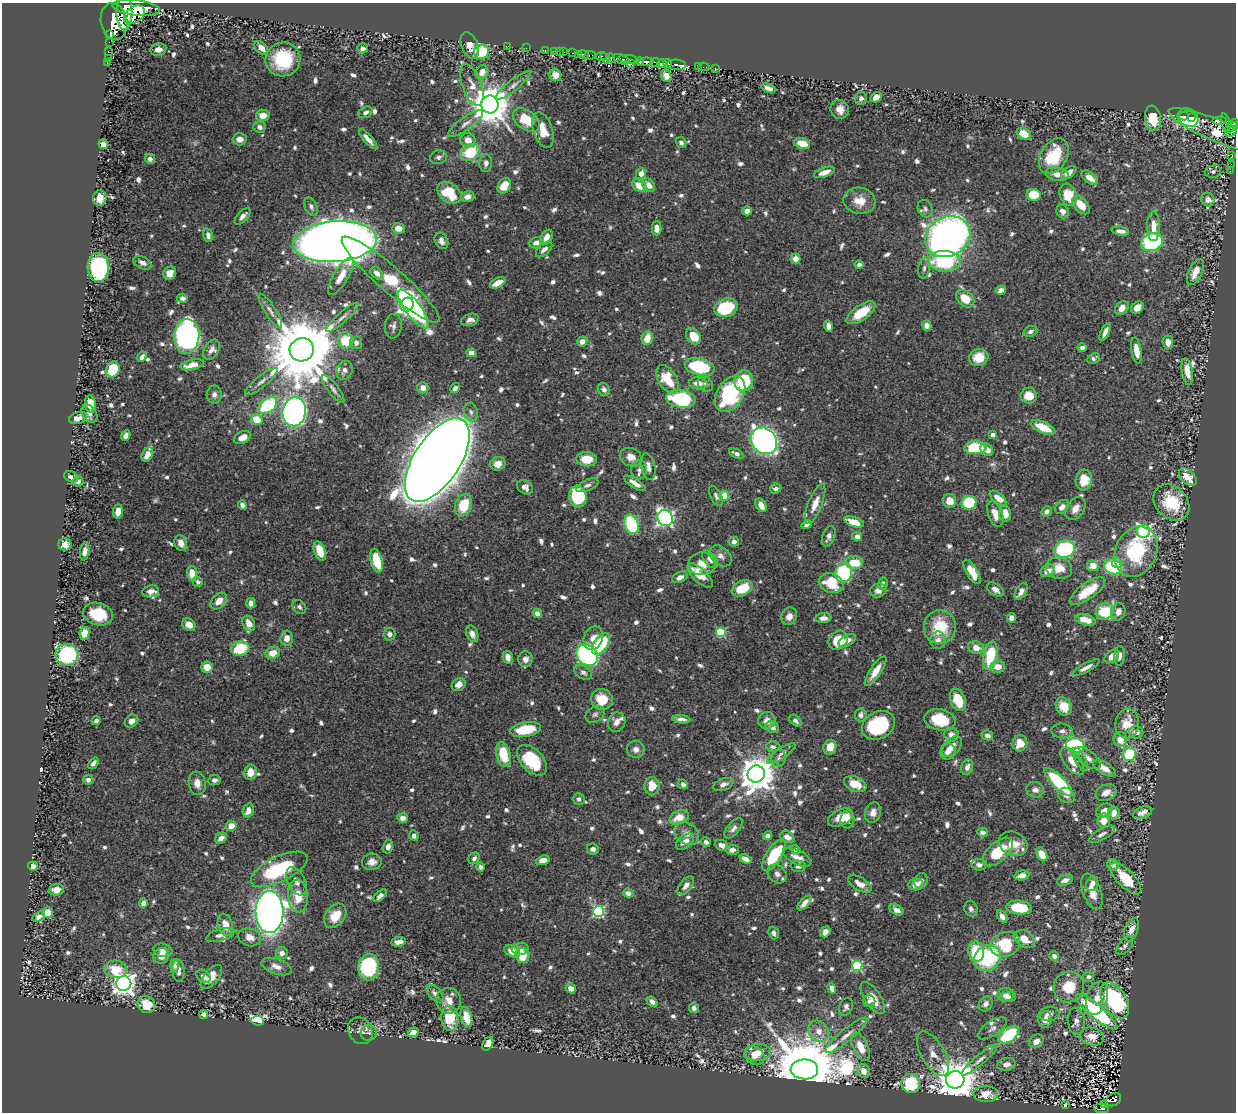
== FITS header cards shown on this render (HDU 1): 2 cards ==
NAXIS1  =                 1234
NAXIS2  =                 1110

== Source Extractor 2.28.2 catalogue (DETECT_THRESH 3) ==
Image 1234 x 1110 px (HDU 1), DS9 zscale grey, 1 PNG px = 1 image px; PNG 1238 x 1114 px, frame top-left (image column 1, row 1110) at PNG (2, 3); each listed source drawn as its Kron ellipse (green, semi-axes under 4 px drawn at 4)
Background 0.47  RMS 0.0098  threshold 0.0295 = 3 sigma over >= 5 px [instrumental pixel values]
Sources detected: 978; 1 with non-positive FLUX_AUTO (blend fragments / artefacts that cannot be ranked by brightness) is neither listed nor drawn; of the other 977, the 500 brightest by FLUX_AUTO listed and drawn (477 fainter detections omitted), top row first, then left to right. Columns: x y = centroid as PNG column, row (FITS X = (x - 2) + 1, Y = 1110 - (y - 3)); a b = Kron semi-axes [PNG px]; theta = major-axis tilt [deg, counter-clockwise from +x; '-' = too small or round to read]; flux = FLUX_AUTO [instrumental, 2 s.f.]
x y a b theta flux
136 8 24 7 -7 2600
124 13 17 8 90 2200
134 15 11 8 34 1400
114 21 18 13 -78 2300
110 35 2 2 - 6700
109 42 2 2 - 6.5
470 45 14 8 -67 8.5
508 46 2 2 - 3.8
261 48 8 5 -47 6.8
363 48 5 5 - 2.8
526 48 2 2 - 6.6
158 49 8 6 11 4.3
545 50 2 2 - 8
555 51 2 2 - 4.4
108 52 3 2 - 54
482 52 7 7 - 35
560 52 2 2 - 6.1
564 52 2 2 - 6.5
573 53 3 2 - 51
578 54 3 2 - 25
584 54 5 3 - 36
590 55 6 3 10 85
601 56 5 3 - 89
108 58 3 2 - 11
605 58 6 3 -54 77
610 58 5 3 - 150
283 59 17 16 - 38
621 59 9 4 -24 150
629 59 10 4 -8 140
640 61 4 3 - 180
107 62 4 2 - 36
646 62 7 4 6 310
655 62 5 3 - 160
630 63 4 3 - 49
667 63 4 3 - 220
662 64 5 4 - 320
676 65 9 5 -2 130
698 67 2 2 - 2.9
704 67 5 2 - 5.5
715 68 3 2 - 3.1
482 72 7 6 - 6.5
555 75 6 6 - 6.2
666 76 6 5 - 5.6
472 85 22 9 -71 7.5
513 85 22 5 38 4.2
768 88 7 4 -24 4.9
876 97 6 5 - 5.4
861 98 6 6 - 2.5
490 104 9 8 - 2300
840 109 9 9 - 6.7
366 112 7 5 30 2.4
263 116 7 6 - 8.1
1184 116 4 3 - 71
1192 117 3 3 - 46
1153 118 13 8 -81 20
1188 118 11 8 -36 120
526 120 15 9 -36 20
1219 121 7 3 0 150
1226 123 10 4 -76 190
466 124 21 6 36 5.3
1234 124 5 4 - 270
260 127 6 5 - 2.8
1231 128 7 3 32 190
543 130 18 9 -72 11
1217 131 52 11 -22 81
1231 132 6 4 33 200
1024 134 7 5 -29 10
240 139 7 6 - 4.8
368 139 13 4 -49 5.2
468 140 7 7 - 6.3
681 143 6 5 - 2.6
103 144 5 4 - 4
802 144 8 5 -17 10
470 152 10 8 36 33
1232 155 3 2 - 31
1054 156 19 13 59 31
439 157 8 7 - 2.6
150 159 5 5 - 3.3
486 163 8 6 86 3.1
1231 164 2 2 - 5
1213 171 8 6 8 2.4
1230 171 2 2 - 5.2
824 172 11 4 19 6.4
1069 173 9 5 36 5.2
641 174 6 5 - 4.9
1057 174 12 6 -9 6
1090 178 9 5 -36 7.1
649 185 7 5 -53 5.5
504 186 8 6 58 14
639 186 8 5 -34 12
449 193 13 9 -36 26
1034 195 7 6 - 21
1068 195 11 8 -70 17
467 197 7 5 17 4
100 198 8 6 88 7
1208 200 7 6 - 4.6
859 201 16 13 -11 11
1081 205 11 6 -48 10
311 207 10 6 -62 2.7
925 209 9 7 -66 2.6
747 211 4 4 - 4.3
1063 211 7 6 - 3.9
243 216 10 5 47 4
1153 226 15 6 -89 9.8
399 228 6 5 - 7.4
657 228 7 4 90 6.5
1120 231 9 4 -9 3.8
208 235 7 5 -76 3
547 237 8 5 58 5.7
948 237 23 19 27 610
441 241 8 6 -62 3.3
335 242 42 20 4 1800
1152 242 11 9 17 77
536 243 6 5 - 3.8
544 249 10 5 42 3.6
795 259 5 5 - 6.2
944 261 16 10 -3 65
142 263 10 6 -28 3.7
859 264 5 4 - 2.6
98 267 14 10 -87 120
924 268 11 5 84 2.5
1195 272 14 7 64 9.3
170 273 7 6 - 6.4
377 273 7 5 -46 4.4
341 276 21 7 59 9.6
391 280 64 12 -41 47
498 283 8 5 28 8
1001 290 5 4 - 5.3
183 298 5 4 - 3.3
965 299 10 7 -42 13
407 305 7 6 - 290
726 308 12 9 19 39
1122 308 8 6 51 6.1
1137 308 7 5 46 5.7
413 309 23 7 -52 140
270 311 20 5 -58 3.9
861 313 17 7 35 20
342 317 21 5 42 3.9
470 320 9 6 18 3.2
393 326 12 8 83 2.9
828 326 5 4 - 6
927 326 5 4 - 4.6
1030 331 7 5 21 2.5
1105 332 10 4 65 4
187 336 17 12 86 250
693 336 9 6 -55 14
647 338 7 5 84 10
346 340 8 7 - 22
582 341 5 5 - 4.9
1168 342 6 5 - 5.3
356 343 6 6 - 2.4
1082 348 4 3 - 2.5
211 350 11 7 58 4.2
302 350 12 11 - 8900
1136 351 13 5 -81 9
471 353 5 4 - 6.3
142 357 5 4 - 2.7
979 357 10 8 19 13
1093 358 7 5 24 2.4
192 365 12 5 13 9.9
700 367 15 8 -13 54
113 369 8 6 63 24
344 370 9 8 - 3.9
1187 371 13 5 -80 9.9
667 379 16 9 -58 21
743 381 10 9 - 38
261 382 20 5 39 4.4
698 383 9 6 -4 6.4
706 384 8 6 -43 2.6
423 388 5 5 - 4
455 388 5 4 - 2.4
333 389 17 5 -53 3.3
604 389 7 5 -61 2.8
214 394 9 7 89 3.1
730 394 19 13 57 68
1029 396 8 8 - 12
681 399 15 9 -9 61
90 404 8 5 -81 11
268 405 10 7 38 62
294 412 14 11 82 380
471 412 9 7 -73 2.8
89 414 10 7 -56 3.1
78 418 9 5 16 4.6
257 420 6 5 - 17
1043 427 13 5 -24 19
993 435 4 4 - 5
126 436 5 4 - 2.8
242 437 9 6 26 6.1
764 441 14 12 -50 300
975 448 11 6 3 37
987 449 7 5 -43 6.3
736 454 8 4 -25 2.8
147 455 8 5 64 5.8
631 457 11 9 -21 6.9
587 459 10 7 -2 15
437 460 47 23 57 4100
498 464 8 7 - 6.4
648 467 13 7 -79 4.7
639 470 9 8 - 3.2
71 477 7 5 -24 3.3
1188 477 10 6 -44 9.7
1084 480 10 8 86 15
78 481 5 5 - 2.8
635 483 12 4 -33 4.8
587 485 12 5 23 2.7
525 487 8 6 -38 3.5
775 488 5 5 - 2.7
716 496 11 5 -63 2.4
724 496 4 4 - 28
578 497 11 8 -83 53
998 498 10 5 -39 7.3
949 501 7 6 - 8.6
1171 502 20 15 -46 29
969 503 7 7 - 36
815 504 21 7 68 8.7
242 505 5 4 - 3.5
463 505 11 8 72 22
761 505 7 5 -60 5.3
1062 507 8 6 45 4.3
1075 509 13 8 55 5.7
118 512 7 4 82 6.8
1047 512 5 5 - 3.4
995 514 13 7 -68 6.2
1005 514 8 6 -85 7.7
665 518 8 7 - 200
854 522 10 5 -19 12
631 524 10 7 -72 62
807 524 5 4 - 3.6
1144 531 6 6 - 190
829 536 11 6 70 4.5
857 536 5 4 - 4.5
734 542 5 5 - 4
181 543 8 6 -70 5.1
65 544 6 6 - 5.8
1065 549 10 8 19 70
85 551 9 4 82 4.6
320 551 10 5 -70 13
1136 552 26 20 66 55
721 556 12 8 -40 4.3
710 559 10 6 -51 3.3
376 561 12 6 -75 23
854 563 8 6 -6 16
1117 563 5 5 - 18
702 564 13 11 4 8.5
1093 566 6 5 - 8
1113 567 9 7 -19 64
1059 568 13 10 -13 10
1048 571 8 5 31 6.4
972 572 14 5 -58 13
192 573 7 5 -88 11
844 573 9 8 - 65
700 575 16 6 -44 12
680 577 8 5 25 4.3
198 582 5 5 - 2.3
831 583 12 9 -21 23
883 584 6 4 75 2.4
742 588 11 7 25 20
995 589 9 6 -34 3.9
151 591 8 6 10 4.5
878 591 8 7 - 3.3
1021 591 9 5 59 4.8
1087 591 21 8 35 22
219 601 10 6 44 6.5
251 603 5 4 - 5.1
299 607 8 6 -49 2.6
1105 611 9 8 - 37
1118 612 9 7 73 5
98 614 15 11 -16 26
537 614 5 4 - 4.4
789 616 9 7 62 4.8
823 618 8 5 4 3.6
1011 618 5 4 - 4.6
1085 620 11 5 -16 12
249 623 8 6 -65 7.3
189 624 7 6 - 6.9
940 627 17 16 - 28
721 632 5 4 - 40
84 633 6 5 - 12
389 634 6 6 - 2.8
472 634 8 6 -69 4.6
287 638 7 6 - 6.2
593 638 12 9 67 6.7
838 640 10 8 42 19
847 640 9 5 29 5.3
938 640 9 7 78 3.4
601 644 12 6 55 48
240 648 9 7 15 27
976 648 8 6 -15 6.5
273 653 7 6 - 8.7
67 655 11 10 - 94
587 655 12 9 -41 150
990 656 14 7 78 33
1112 656 8 5 42 7
1120 656 9 5 86 3.7
508 657 6 5 - 6
525 659 8 7 - 3.8
207 667 5 5 - 12
998 667 7 6 - 7.7
1086 668 15 4 28 4
876 671 17 5 56 8.2
583 672 10 6 -33 3.1
459 684 7 6 - 5.4
602 699 11 10 - 16
958 700 11 7 -68 18
1064 706 9 7 -58 13
595 714 10 7 33 2.5
861 715 7 6 - 2.6
681 719 9 4 -5 3.1
940 720 16 10 -11 27
96 721 4 4 - 2.6
131 721 7 6 - 5
767 721 9 8 - 4.8
795 721 7 4 -41 2.4
617 722 10 8 70 5
1127 724 14 12 84 14
878 725 17 13 32 49
772 727 7 5 -27 3.9
526 729 15 7 9 29
1062 731 10 7 -6 3.3
1136 732 7 6 - 4.4
951 735 7 7 - 4.6
987 735 6 5 - 2.5
1120 740 7 7 - 8.5
1020 743 8 7 - 9.3
1075 745 9 7 -12 90
773 747 6 5 - 2.3
830 747 7 6 - 9.2
952 747 12 7 48 6.3
636 749 9 8 - 3.9
948 751 8 7 - 4.3
503 754 13 7 -76 24
781 754 17 5 33 2.8
1129 754 7 6 - 37
779 758 9 7 77 2.4
1087 758 15 7 -37 4.9
1080 759 13 5 -62 2.6
532 760 18 11 -47 37
1072 761 16 8 -52 9.4
93 763 6 3 51 2.7
967 767 8 6 72 3.6
1104 768 13 5 -31 8.1
250 772 7 6 - 7.7
756 774 9 8 - 1800
88 780 5 5 - 3.5
214 780 6 5 - 2.5
1058 782 19 6 -44 66
197 783 12 8 -81 5.8
683 784 5 4 - 2.4
723 784 10 6 20 3
855 784 12 7 -22 12
652 786 9 7 86 13
1035 790 9 7 -14 3.6
1106 793 11 7 25 6
1066 795 9 7 -29 4.2
579 799 6 6 - 2.7
248 811 7 5 71 6.2
1104 811 9 6 36 5.4
873 812 10 8 70 5.2
1143 812 10 5 20 4.1
1114 813 7 5 -81 5.8
679 817 10 7 25 10
403 818 5 4 - 5.2
841 818 13 8 26 11
847 819 9 7 82 4.1
1104 821 7 6 - 9.3
231 826 5 5 - 8.1
733 828 12 6 50 2.9
983 832 5 4 - 3.4
687 833 13 10 -35 5.5
1102 834 14 5 29 3.5
414 836 5 4 - 3.2
768 836 5 4 - 3
787 837 7 5 -30 6.4
221 838 6 5 - 4.4
685 842 10 6 38 5.8
706 842 5 4 - 2.5
1013 844 15 11 -25 10
721 845 7 5 -23 3.6
388 847 7 5 74 3.3
593 849 6 5 - 2.8
732 850 6 5 - 3.4
796 850 5 4 - 3
998 852 18 10 43 27
1042 854 7 5 -60 10
774 855 18 7 57 38
797 857 15 7 -26 5.9
474 858 6 5 - 2.6
746 859 6 4 -22 4.9
543 860 7 4 19 7.9
372 862 10 8 7 5.3
979 865 8 5 -8 2.6
1113 865 6 5 - 3.7
33 866 5 4 - 6.3
798 866 7 6 - 2.4
481 867 4 4 - 2.7
279 869 31 12 26 56
777 874 10 8 -44 3.9
1022 875 7 4 13 5
1126 879 20 8 -46 24
1065 880 8 5 19 3.8
296 881 15 8 -64 4.8
921 881 8 6 61 3
860 884 13 6 -31 6.2
916 884 7 6 - 7.2
1092 884 7 5 66 4.7
686 886 11 6 52 4.4
56 890 7 6 - 5.5
1092 891 18 9 -69 11
628 893 5 4 - 4.6
298 896 16 10 -85 13
380 896 8 4 43 3.3
143 903 5 4 - 4.1
804 903 9 4 48 4.7
1019 908 13 7 -5 26
971 909 8 6 -71 2.6
897 910 7 5 -30 4
598 911 5 5 - 76
48 912 5 5 - 6.8
270 912 21 14 -89 840
335 916 13 9 52 15
39 917 7 4 29 3.1
1002 917 7 4 -60 4.1
225 925 11 7 -75 8.1
1131 930 12 6 70 7
825 932 6 5 - 4.8
774 933 6 5 - 2.4
220 935 14 6 16 3.5
249 937 11 9 -18 5.7
1024 939 11 7 -35 8.9
399 942 7 4 8 4.7
1005 944 15 12 18 35
1125 945 11 6 52 2.5
520 949 8 6 4 4.8
163 950 10 6 -12 3.6
512 951 8 5 -30 9.7
976 952 10 8 -79 30
282 953 6 6 - 4.4
522 955 7 7 - 16
161 956 8 7 - 6.5
1054 956 5 4 - 3.7
987 958 14 12 35 50
175 966 7 4 90 2.5
277 966 15 7 -19 5.9
857 966 5 5 - 61
369 967 13 10 87 59
116 969 11 8 -7 19
178 971 11 6 -87 4.4
203 976 8 6 -39 3.5
211 977 14 7 51 9.2
1088 977 6 5 - 2.7
124 984 7 7 - 500
1069 987 16 15 - 20
571 988 5 4 - 5.6
832 988 5 4 - 6
435 993 10 6 -48 3.5
1005 995 8 6 6 4.1
1008 997 8 5 6 3.7
873 998 18 8 -57 11
1097 998 17 10 76 8.2
1115 1000 20 11 -59 94
449 1001 13 12 - 8.1
869 1001 6 6 - 2.4
652 1002 6 4 -40 3.8
986 1004 8 6 57 3.2
146 1005 9 8 - 14
846 1007 9 6 67 2.8
694 1008 5 5 - 2.6
1096 1012 26 7 -41 85
204 1014 4 4 - 6.2
1049 1014 10 7 4 3.7
466 1017 10 5 -75 13
450 1018 12 8 -86 27
1045 1019 8 6 84 6
258 1021 6 5 - 81
1076 1021 13 8 -83 4.4
992 1028 16 7 33 3.8
360 1031 14 11 -61 5.3
819 1031 11 9 -51 6.5
413 1032 5 4 - 3.8
369 1033 8 7 - 2.7
846 1035 26 6 40 6.7
1009 1035 11 7 34 45
1092 1036 12 9 -12 9
1036 1041 8 6 40 6
488 1044 7 5 61 6.4
861 1047 15 7 -65 11
758 1053 13 8 3 8.7
933 1054 25 11 -60 9
754 1055 10 8 -34 6.2
980 1060 23 5 41 4.7
1006 1064 9 6 12 4.6
804 1069 14 10 -1 10000
864 1071 7 6 - 5.6
955 1080 9 8 - 2500
911 1084 10 9 - 37
986 1094 12 8 0 12
1113 1100 8 6 30 100
1104 1104 3 2 - 12
1066 1105 3 3 - 5
1102 1108 7 5 -6 71
At the frame edge (FLAGS 8, measured only in part): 1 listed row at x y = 1234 124
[477 fainter detections neither listed nor drawn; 1 non-positive-flux detection neither listed nor drawn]